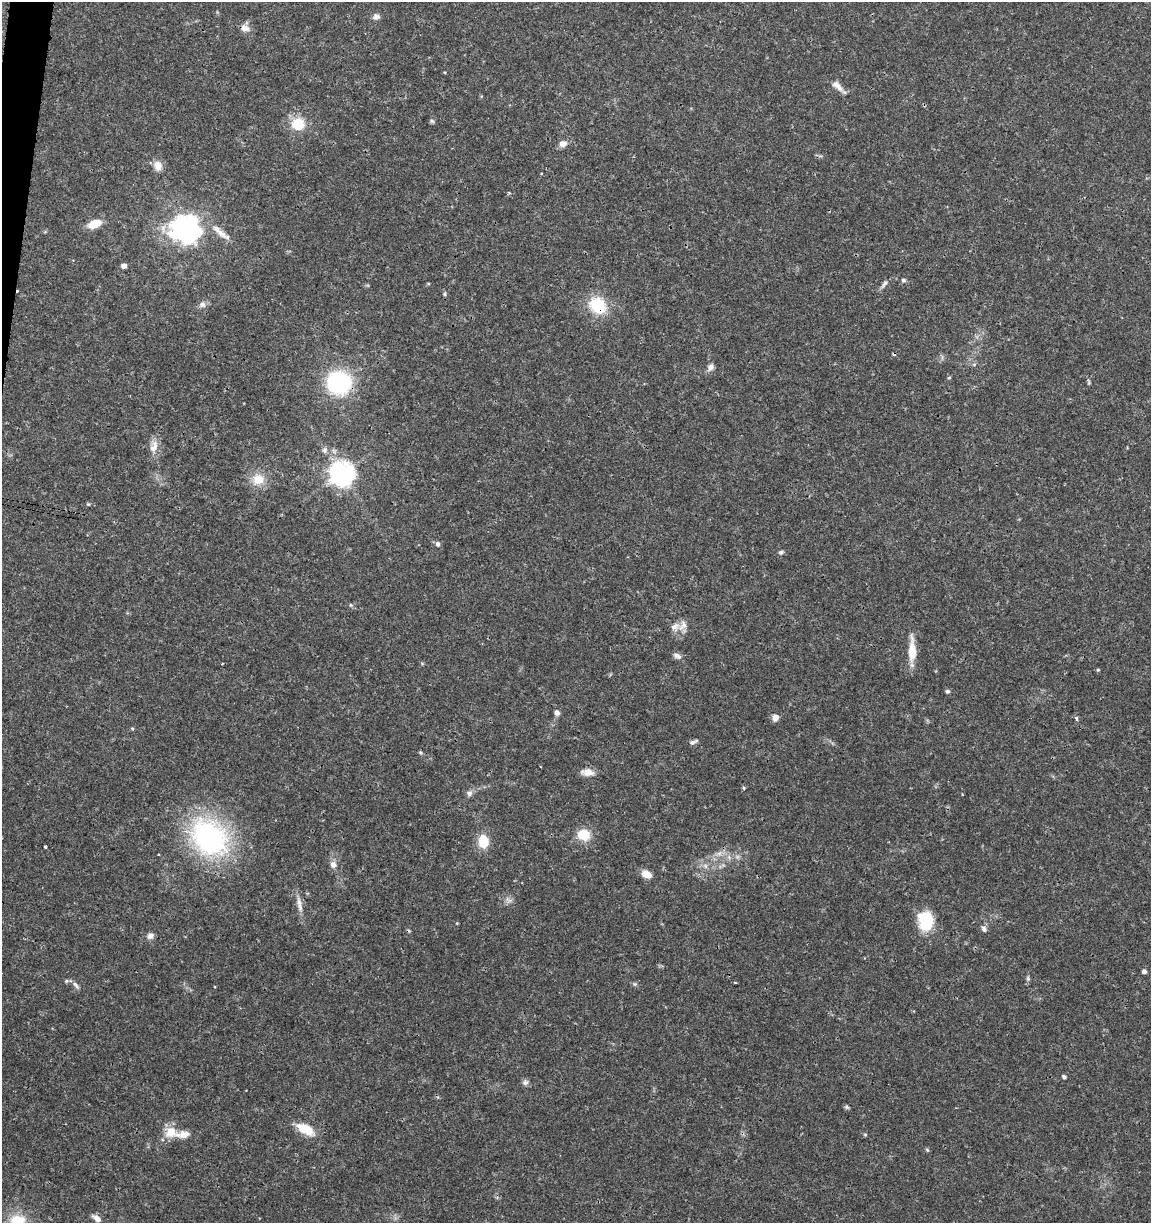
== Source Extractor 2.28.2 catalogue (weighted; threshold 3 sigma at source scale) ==
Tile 11 of 4 x 4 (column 3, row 3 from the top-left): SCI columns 2523-3671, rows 1232-2452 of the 5104 x 4898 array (HDU 1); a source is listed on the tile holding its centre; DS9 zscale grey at full resolution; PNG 1153 x 1225 px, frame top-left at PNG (2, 2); no overlay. Shown black and unused: <1% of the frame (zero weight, under 3 of 4 exposures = <1% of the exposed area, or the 3 px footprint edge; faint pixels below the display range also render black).
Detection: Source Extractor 2.28.2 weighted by HDU 2 'WHT'; one run over the whole footprint, this tile lists its part. Background 0.0341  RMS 0.0023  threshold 0.0101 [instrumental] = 3 sigma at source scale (4.5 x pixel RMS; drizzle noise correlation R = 1.50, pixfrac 1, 0.0396/0.0396 arcsec/px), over >= 5 px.
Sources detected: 73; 1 too faint to see at this stretch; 1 cosmic-ray / hot-pixel residue — not listed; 2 inside a brighter listed object's ellipse — not listed separately; the other 69 listed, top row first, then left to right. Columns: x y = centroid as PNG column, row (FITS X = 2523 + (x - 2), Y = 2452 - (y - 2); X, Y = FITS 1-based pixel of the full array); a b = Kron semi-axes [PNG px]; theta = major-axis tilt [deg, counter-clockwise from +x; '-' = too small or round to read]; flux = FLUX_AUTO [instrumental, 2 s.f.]
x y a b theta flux
376 17 9 7 0 0.88
245 28 12 8 -13 1.5
838 87 23 7 -43 1.8
432 121 7 4 -44 0.36
298 124 15 14 - 5.7
563 144 9 8 - 1.3
158 166 12 9 -82 2
94 224 12 7 21 4.3
186 229 11 11 - 130
220 233 18 8 -35 2.2
124 266 4 4 - 1.2
903 280 6 5 - 0.48
884 284 13 5 52 0.79
444 294 5 4 - 0.35
202 304 10 8 38 0.98
597 305 23 18 -48 8.7
974 364 6 4 19 0.3
710 367 9 8 - 1
949 378 5 3 - 0.23
339 382 17 16 - 30
154 447 18 10 71 2.2
324 450 8 6 55 0.63
342 474 8 8 - 210
258 479 17 15 38 3.8
88 504 5 4 - 0.27
438 544 7 6 - 0.64
781 552 6 5 - 0.45
351 605 6 4 -71 0.27
683 625 17 10 53 2
912 650 31 8 90 4.1
677 656 12 7 -22 0.94
1098 670 5 4 - 0.26
947 691 5 5 - 0.46
557 713 6 6 - 0.86
775 718 9 7 85 1.2
1076 718 4 4 - 0.54
132 728 5 3 - 0.24
693 742 11 5 24 0.68
420 752 5 4 - 0.3
587 772 16 9 -4 1.8
744 788 5 4 - 0.27
469 793 8 7 - 0.82
962 795 3 2 - 0.19
584 835 11 10 - 5.7
209 838 33 26 -49 52
483 842 16 12 -89 4.2
45 847 3 3 - 0.79
719 853 8 5 0 0.78
333 865 9 8 - 1.2
705 866 7 4 -89 0.54
647 874 12 8 -26 2
508 900 10 5 -27 0.82
299 905 25 6 -79 1.9
926 921 18 14 -83 11
984 929 8 6 -58 0.77
150 936 9 7 33 0.95
1144 971 5 4 - 0.72
1028 978 6 5 - 0.41
66 981 6 5 - 0.41
635 984 6 5 - 0.39
76 985 12 5 -53 0.79
1064 1077 5 4 - 0.6
525 1082 8 7 - 0.71
847 1107 6 5 - 0.38
305 1129 16 8 -27 7
171 1132 17 15 31 3.5
865 1135 4 4 - 0.28
97 1218 12 6 -36 1.3
18 1220 22 13 2 5.3
Overlapping masked pixels (flux is a lower limit): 1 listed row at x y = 597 305
Isophote crosses this tile's border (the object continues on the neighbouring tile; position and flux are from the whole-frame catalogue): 1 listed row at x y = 18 1220